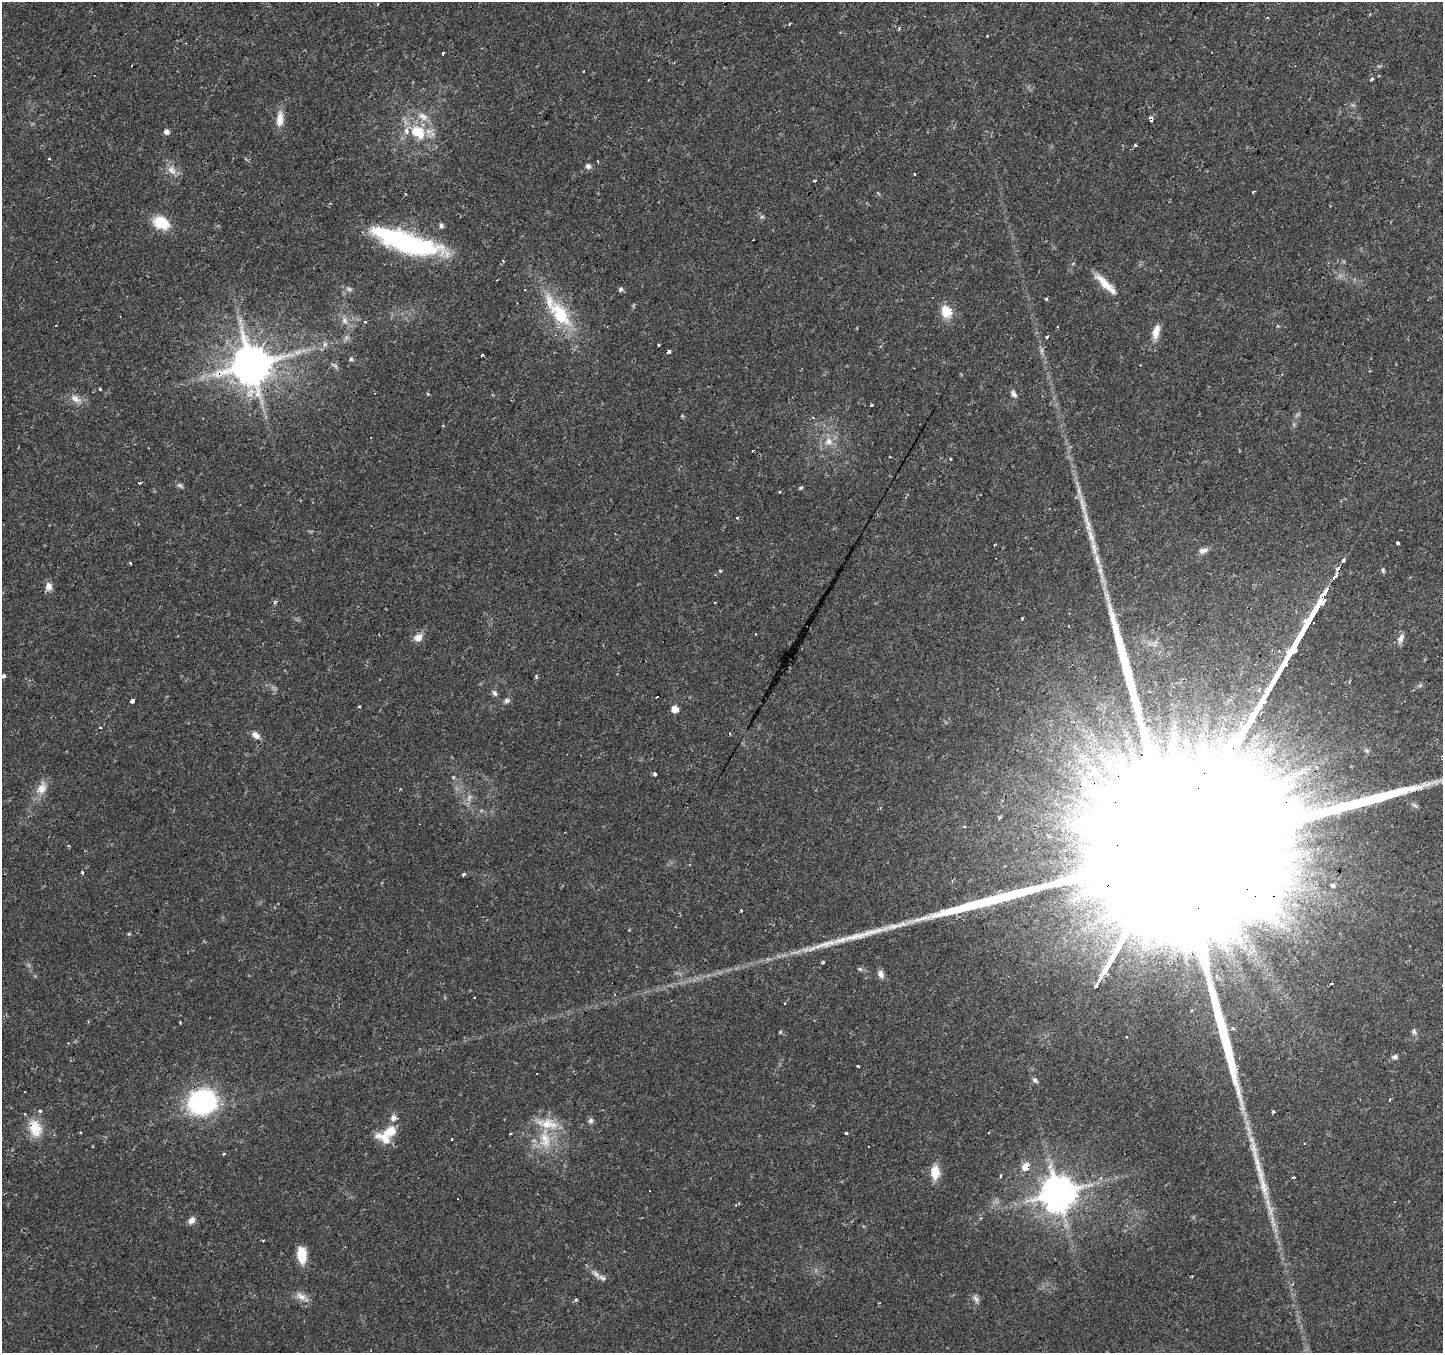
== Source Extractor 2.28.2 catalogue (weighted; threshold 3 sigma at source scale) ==
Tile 10 of 4 x 4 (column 2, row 3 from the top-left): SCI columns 1441-2881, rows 1546-2896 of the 5765 x 5860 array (HDU 1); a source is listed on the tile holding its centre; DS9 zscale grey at full resolution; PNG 1445 x 1355 px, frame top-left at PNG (2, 2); no overlay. Shown black and unused: <1% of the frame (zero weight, under 2 of 3 exposures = <1% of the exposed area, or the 3 px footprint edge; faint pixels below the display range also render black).
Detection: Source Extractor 2.28.2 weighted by HDU 2 'WHT'; one run over the whole footprint, this tile lists its part. Background 0.0271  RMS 0.003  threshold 0.0136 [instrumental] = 3 sigma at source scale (4.5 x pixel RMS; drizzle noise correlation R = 1.50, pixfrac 1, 0.0396/0.0396 arcsec/px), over >= 5 px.
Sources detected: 165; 2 too faint to see at this stretch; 1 inside a brighter object's white glare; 29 cosmic-ray / hot-pixel residue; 2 long thin detections or spike segments (spike, bleed or trail) — not listed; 13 inside a brighter listed object's ellipse — not listed separately; the other 118 listed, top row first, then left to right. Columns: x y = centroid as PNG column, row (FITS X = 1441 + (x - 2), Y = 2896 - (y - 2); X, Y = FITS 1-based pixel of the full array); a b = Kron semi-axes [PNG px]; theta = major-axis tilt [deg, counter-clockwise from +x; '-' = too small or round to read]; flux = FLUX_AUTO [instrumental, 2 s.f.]
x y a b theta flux
789 24 4 2 - 0.31
987 36 4 2 - 0.43
443 53 4 3 - 1.2
584 71 3 3 - 1.3
1372 79 3 3 - 0.91
280 119 23 9 85 3.5
1152 119 4 3 - 6.6
166 132 6 5 - 1.2
417 132 24 16 -32 11
1136 145 3 3 - 1.4
49 159 3 3 - 0.86
598 161 3 2 - 0.44
588 166 8 7 - 0.98
172 170 15 9 -47 2.6
914 174 3 2 - 0.61
815 180 3 3 - 0.67
1253 192 3 3 - 1
161 223 20 13 -25 7.8
441 225 7 5 -85 0.7
406 242 71 18 -17 49
1104 283 32 9 -45 5.2
349 289 8 5 -20 0.67
620 289 6 5 - 0.8
1046 299 3 3 - 1.1
946 311 16 11 -77 5.3
560 314 41 19 -54 17
240 321 7 4 72 0.81
345 321 10 7 -48 1.5
1156 331 20 8 77 3.5
1047 337 4 3 - 0.67
658 345 4 3 - 0.29
669 351 4 3 - 1.1
298 352 12 6 19 1.8
482 355 3 2 - 0.44
351 359 6 4 89 0.47
252 365 11 11 - 1200
336 366 7 4 -70 0.59
101 389 4 3 - 1.9
428 394 4 3 - 0.32
1014 394 10 6 -57 1.1
76 399 19 9 -27 2.7
872 405 3 3 - 0.37
829 441 12 10 -15 2.9
950 459 3 2 - 0.35
140 483 4 3 - 0.71
179 485 9 5 -48 0.73
779 492 3 2 - 0.24
737 518 3 3 - 0.69
1087 522 52 7 -76 8.4
1398 542 3 3 - 6.8
1203 550 13 7 15 1.4
1344 561 4 3 - 2
130 563 3 3 - 0.74
720 571 4 4 - 0.37
1336 576 4 3 - 230
49 586 10 8 87 2.1
715 602 3 2 - 0.47
1022 618 3 3 - 1
755 634 3 3 - 0.75
418 638 11 9 15 2.6
1400 639 13 7 72 1.5
3 676 5 4 - 0.84
536 676 4 3 - 0.58
1420 685 6 4 19 0.49
495 693 8 6 -64 0.88
132 701 4 4 - 2.4
507 701 8 7 - 0.85
359 706 3 3 - 0.88
675 709 5 5 - 3.8
255 735 10 8 -39 1.9
1083 756 9 7 1 1.9
1094 771 17 12 -49 5.8
655 775 3 3 - 10
42 788 18 13 60 3.6
1093 789 11 8 -87 3.1
1000 817 5 4 - 0.41
964 826 4 3 - 0.47
82 872 3 3 - 1.1
463 874 5 3 - 0.5
741 911 3 3 - 1.4
895 926 35 7 16 4.8
129 934 5 4 - 0.32
825 944 55 8 13 9
823 962 5 3 - 0.38
860 969 6 5 - 0.55
881 974 12 8 -66 1.5
1332 984 4 3 - 1.7
180 1022 3 2 - 0.35
1233 1028 6 4 -22 0.56
1414 1031 7 7 - 0.85
1126 1037 3 2 - 0.33
1395 1057 8 6 8 0.92
858 1066 3 3 - 1.7
1389 1100 4 2 - 0.44
202 1102 27 24 19 44
1273 1111 3 3 - 2.1
591 1121 7 7 - 0.88
36 1129 23 17 89 6.6
390 1131 21 12 24 6.2
846 1133 3 3 - 0.9
545 1139 32 14 -85 9.8
1305 1143 3 2 - 0.34
869 1146 3 2 - 0.29
224 1154 5 3 - 0.42
1025 1167 9 7 53 3.2
935 1172 16 10 89 4.9
1001 1176 4 3 - 0.88
1294 1177 4 3 - 2
1264 1187 39 9 -75 7.7
650 1191 3 2 - 0.53
1058 1193 10 10 - 830
192 1220 11 7 51 1.6
263 1240 4 3 - 0.28
302 1255 17 9 -85 6.7
595 1273 12 6 -41 1.5
301 1296 16 9 -27 2.5
976 1299 12 5 -35 1.1
576 1300 4 3 - 0.77
Overlapping masked pixels (flux is a lower limit): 11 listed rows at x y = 1152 119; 252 365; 1087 522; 1344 561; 1336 576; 1093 789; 825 944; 202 1102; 36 1129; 1025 1167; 1058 1193
Isophote crosses this tile's border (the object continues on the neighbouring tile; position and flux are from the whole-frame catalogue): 1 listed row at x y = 3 676
Unlisted compact peaks at least as high as the median listed source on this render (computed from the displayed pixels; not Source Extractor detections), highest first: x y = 780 1032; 801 488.